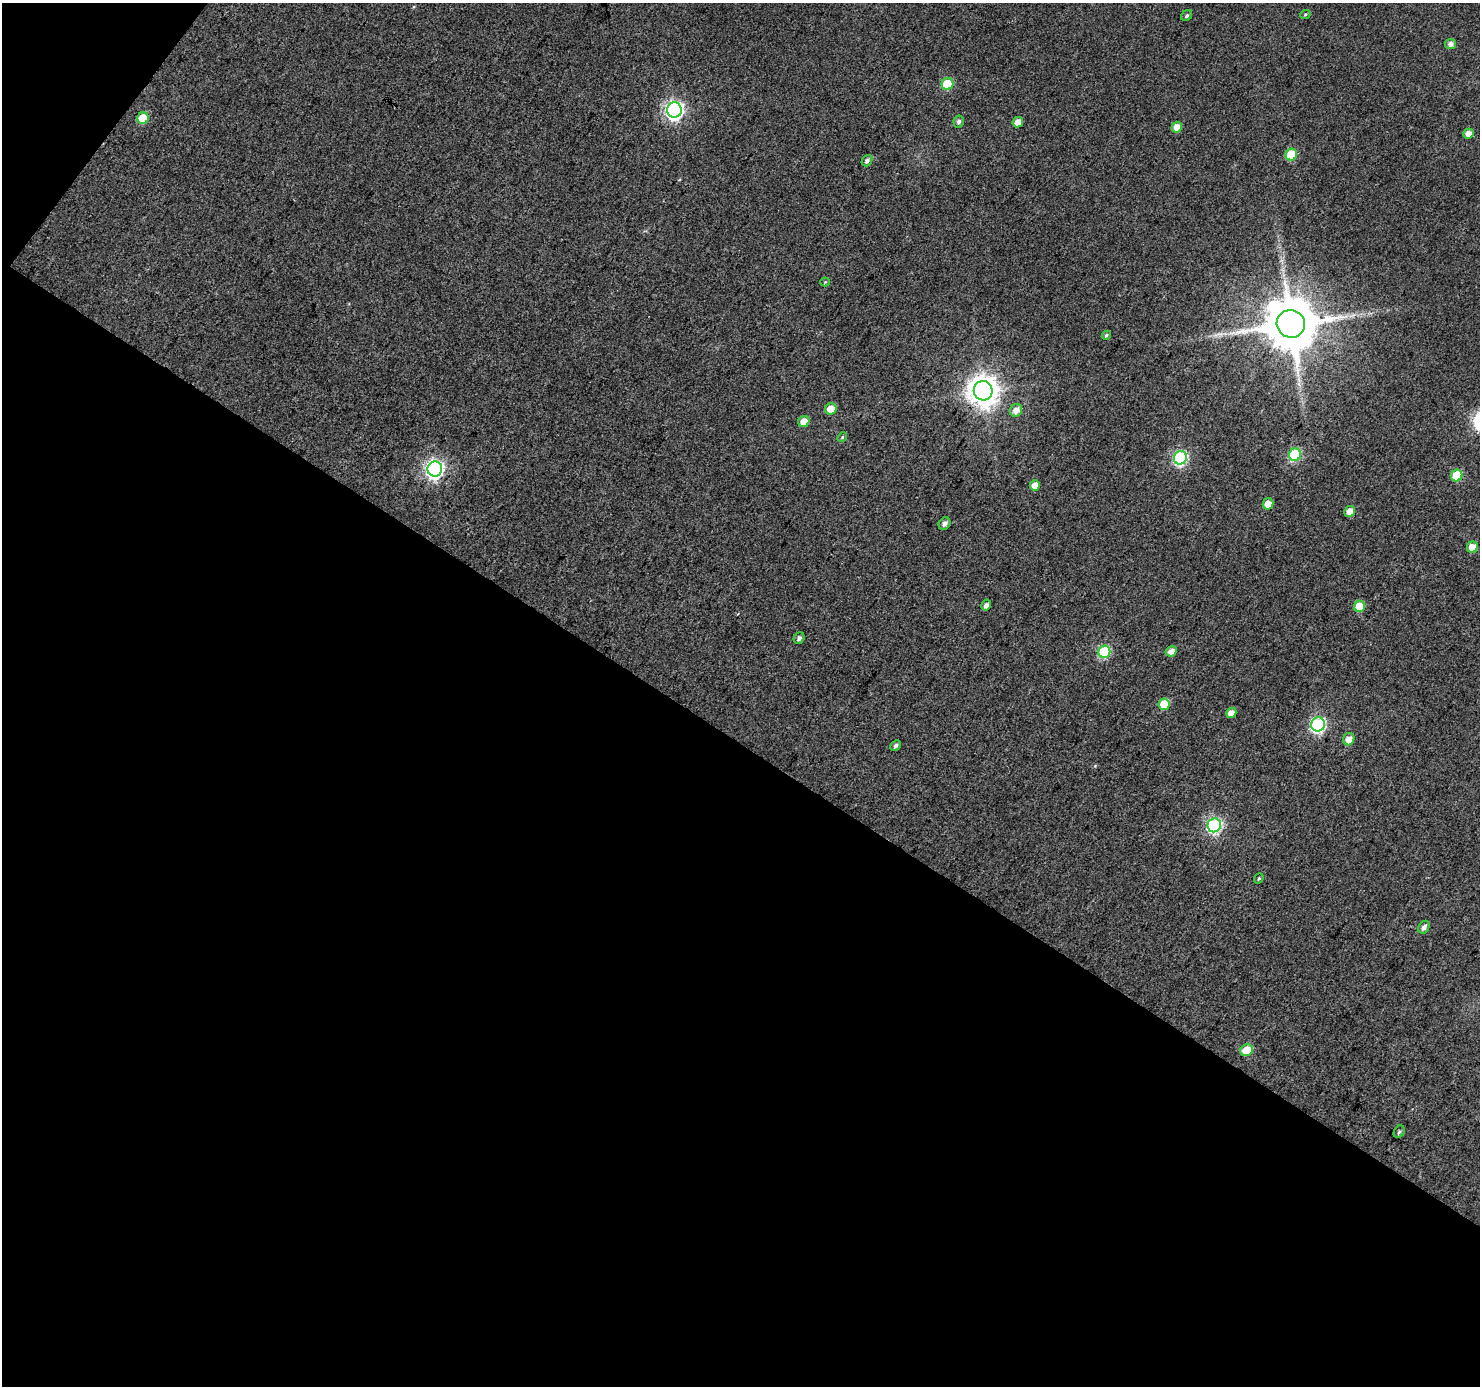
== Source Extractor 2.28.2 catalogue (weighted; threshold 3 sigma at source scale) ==
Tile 3 of 2 x 2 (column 1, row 2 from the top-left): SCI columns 2-1479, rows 116-1499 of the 2958 x 2982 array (HDU 1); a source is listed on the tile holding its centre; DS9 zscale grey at full resolution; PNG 1482 x 1388 px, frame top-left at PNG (2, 3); each listed source drawn as its Kron ellipse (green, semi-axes under 4 px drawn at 4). Shown black and unused: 48% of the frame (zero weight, under 3 of 4 exposures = <1% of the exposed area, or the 3 px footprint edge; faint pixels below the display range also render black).
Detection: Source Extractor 2.28.2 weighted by HDU 2 'WHT'; one run over the whole footprint, this tile lists its part. Background 0.0746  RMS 0.012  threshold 0.0534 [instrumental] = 3 sigma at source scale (4.5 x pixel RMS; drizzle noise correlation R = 1.50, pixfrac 1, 0.0396/0.0396 arcsec/px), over >= 5 px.
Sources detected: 45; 1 long thin detection or spike segment (spike, bleed or trail) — neither listed nor drawn; the other 44 listed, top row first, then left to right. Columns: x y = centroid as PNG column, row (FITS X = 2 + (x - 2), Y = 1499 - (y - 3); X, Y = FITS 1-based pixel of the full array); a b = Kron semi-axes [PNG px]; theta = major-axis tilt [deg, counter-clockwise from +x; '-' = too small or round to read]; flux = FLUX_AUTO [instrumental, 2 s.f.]
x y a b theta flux
1305 15 5 3 - 1.3
1187 16 6 5 - 2.3
1451 44 5 5 - 6.1
948 84 6 5 - 53
674 110 7 7 - 450
143 118 6 5 - 37
959 122 6 5 - 4
1018 122 5 5 - 9.5
1177 127 5 5 - 12
1468 133 5 5 - 8.3
1291 155 6 5 - 43
867 161 6 4 52 3.4
825 282 4 4 - 1.1
1291 324 14 13 - 8000
1106 335 5 4 - 1.7
983 391 9 9 - 1700
831 409 6 5 - 18
1016 410 6 6 - 9.1
804 422 6 5 - 16
842 437 5 4 - 1.4
1295 455 6 6 - 95
1180 458 7 6 - 180
435 469 7 7 - 450
1457 476 6 5 - 39
1035 485 5 5 - 12
1268 504 5 5 - 12
1350 511 5 5 - 12
945 524 6 5 - 4.9
1472 547 6 5 - 17
986 605 6 4 59 4.8
1359 606 6 5 - 29
799 638 6 5 - 3.5
1171 651 6 5 - 7.2
1104 652 6 6 - 94
1164 704 6 5 - 31
1231 713 5 5 - 9.3
1318 724 7 6 - 240
1349 739 6 5 - 10
896 745 6 4 44 2.7
1214 825 7 6 - 190
1259 878 5 4 - 1.7
1424 927 7 5 59 5.2
1247 1050 6 6 - 24
1399 1132 6 5 - 2.3